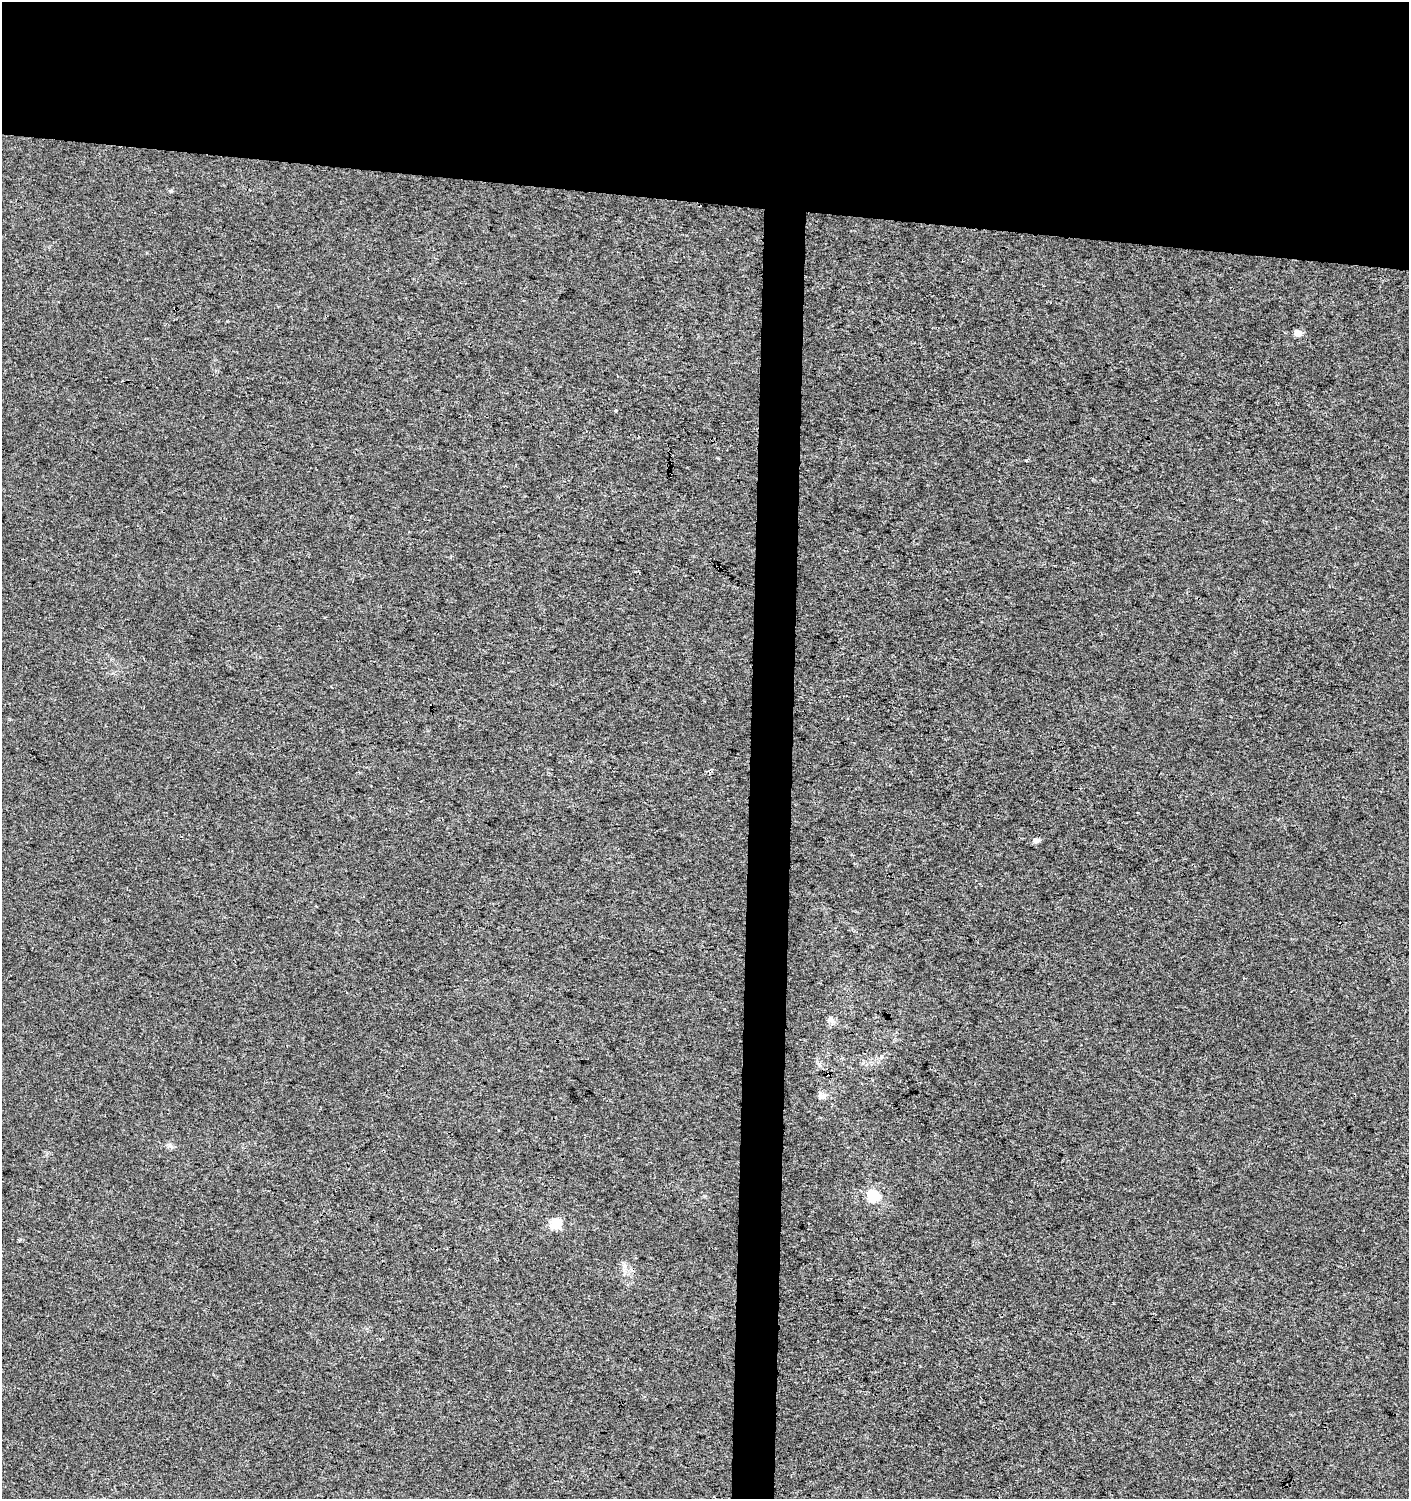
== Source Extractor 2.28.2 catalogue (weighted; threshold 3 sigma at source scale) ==
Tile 2 of 3 x 3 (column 2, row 1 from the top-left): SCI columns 1636-3042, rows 3003-4499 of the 4737 x 4499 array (HDU 1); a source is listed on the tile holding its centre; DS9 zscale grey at full resolution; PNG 1411 x 1501 px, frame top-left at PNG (2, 2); no overlay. Shown black and unused: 16% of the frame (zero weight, under 3 of 4 exposures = <1% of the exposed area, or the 3 px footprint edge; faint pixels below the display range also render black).
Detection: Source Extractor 2.28.2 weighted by HDU 2 'WHT'; one run over the whole footprint, this tile lists its part. Background 0.00118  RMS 0.0033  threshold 0.0149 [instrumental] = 3 sigma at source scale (4.5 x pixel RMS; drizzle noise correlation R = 1.50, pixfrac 1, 0.0396/0.0396 arcsec/px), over >= 5 px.
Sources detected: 11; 3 cosmic-ray / hot-pixel residue — not listed; the other 8 listed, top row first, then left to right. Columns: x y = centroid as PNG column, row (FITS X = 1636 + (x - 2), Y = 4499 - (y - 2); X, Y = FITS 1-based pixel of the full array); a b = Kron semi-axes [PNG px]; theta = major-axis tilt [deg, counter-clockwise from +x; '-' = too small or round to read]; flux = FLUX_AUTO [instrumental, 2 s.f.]
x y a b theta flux
1298 333 7 6 - 3.1
616 410 3 3 - 1.4
1036 840 6 5 - 1.8
830 1019 10 7 -18 1.2
821 1096 10 8 -14 1.3
872 1196 16 14 -45 6.7
556 1224 6 6 - 20
624 1265 7 6 - 1